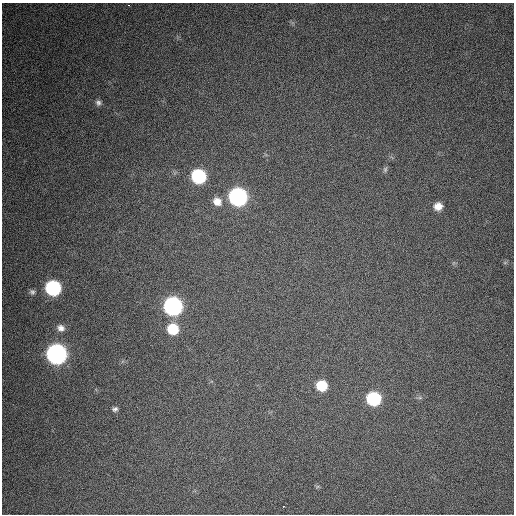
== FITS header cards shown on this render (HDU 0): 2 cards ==
NAXIS1  =                  512 / Axis length
NAXIS2  =                  512 / Axis length

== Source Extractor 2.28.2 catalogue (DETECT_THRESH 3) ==
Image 512 x 512 px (HDU 0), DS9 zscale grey, 1 PNG px = 1 image px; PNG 516 x 516 px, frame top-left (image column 1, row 512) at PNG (2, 3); no overlay
Background 698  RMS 26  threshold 77.4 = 3 sigma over >= 5 px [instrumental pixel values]
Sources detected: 17; all 17 listed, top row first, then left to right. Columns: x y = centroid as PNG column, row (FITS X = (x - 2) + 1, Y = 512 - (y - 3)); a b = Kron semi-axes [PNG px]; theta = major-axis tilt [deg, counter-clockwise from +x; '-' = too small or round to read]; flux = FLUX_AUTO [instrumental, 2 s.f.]
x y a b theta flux
128 5 3 2 - 3100
98 103 8 7 - 5700
385 169 8 6 75 3800
198 176 9 9 - 180000
238 197 10 9 - 530000
217 202 11 10 - 17000
438 206 9 8 - 17000
53 288 9 9 - 250000
32 292 8 7 - 4700
173 306 10 9 - 570000
61 328 10 8 -26 10000
173 329 10 9 - 57000
56 354 10 10 - 910000
322 385 9 8 - 54000
374 399 9 9 - 160000
115 409 7 6 - 5100
283 506 2 2 - 3100